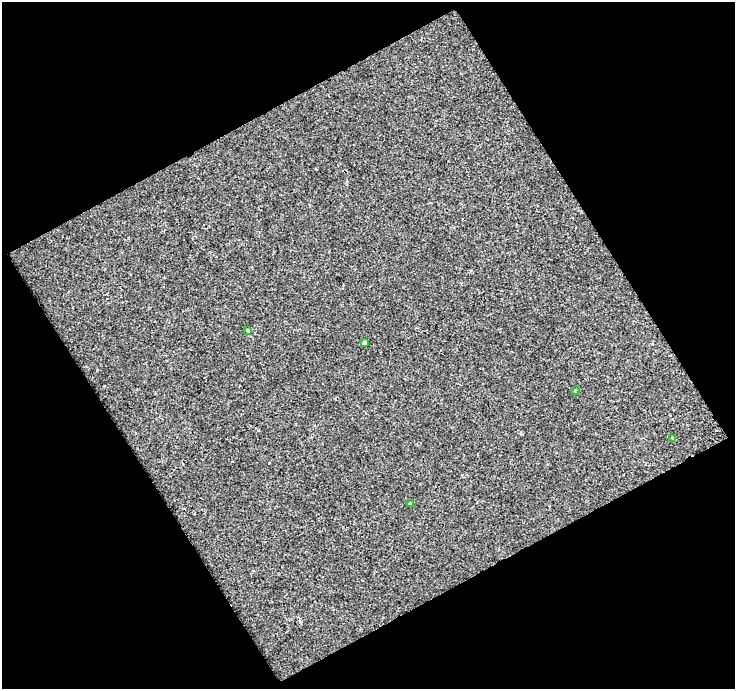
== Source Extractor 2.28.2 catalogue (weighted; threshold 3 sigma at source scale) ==
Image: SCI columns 1-733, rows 19-705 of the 733 x 722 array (HDU 1 of 3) = the unmasked area's bounding box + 8 px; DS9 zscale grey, full resolution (1 PNG px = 1 image px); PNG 737 x 691 px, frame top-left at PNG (2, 2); each listed source drawn as its Kron ellipse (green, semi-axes under 4 px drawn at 4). Shown black and unused: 49% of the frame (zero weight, under 2 of 3 exposures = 2% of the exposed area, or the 3 px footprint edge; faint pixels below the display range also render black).
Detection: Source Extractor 2.28.2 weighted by HDU 2 'WHT'. Background -8.92e-05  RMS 0.0027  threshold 0.0124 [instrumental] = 3 sigma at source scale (4.5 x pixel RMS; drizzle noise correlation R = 1.50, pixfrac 1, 0.0396/0.0396 arcsec/px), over >= 5 px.
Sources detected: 5; all 5 listed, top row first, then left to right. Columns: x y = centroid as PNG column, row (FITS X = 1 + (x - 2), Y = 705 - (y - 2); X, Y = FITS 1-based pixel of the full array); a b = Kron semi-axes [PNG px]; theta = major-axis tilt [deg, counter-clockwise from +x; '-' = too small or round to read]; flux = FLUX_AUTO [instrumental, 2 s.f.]
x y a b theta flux
247 330 3 3 - 0.28
364 343 4 4 - 0.57
575 391 4 3 - 0.27
673 438 3 3 - 1.3
410 504 3 3 - 0.93